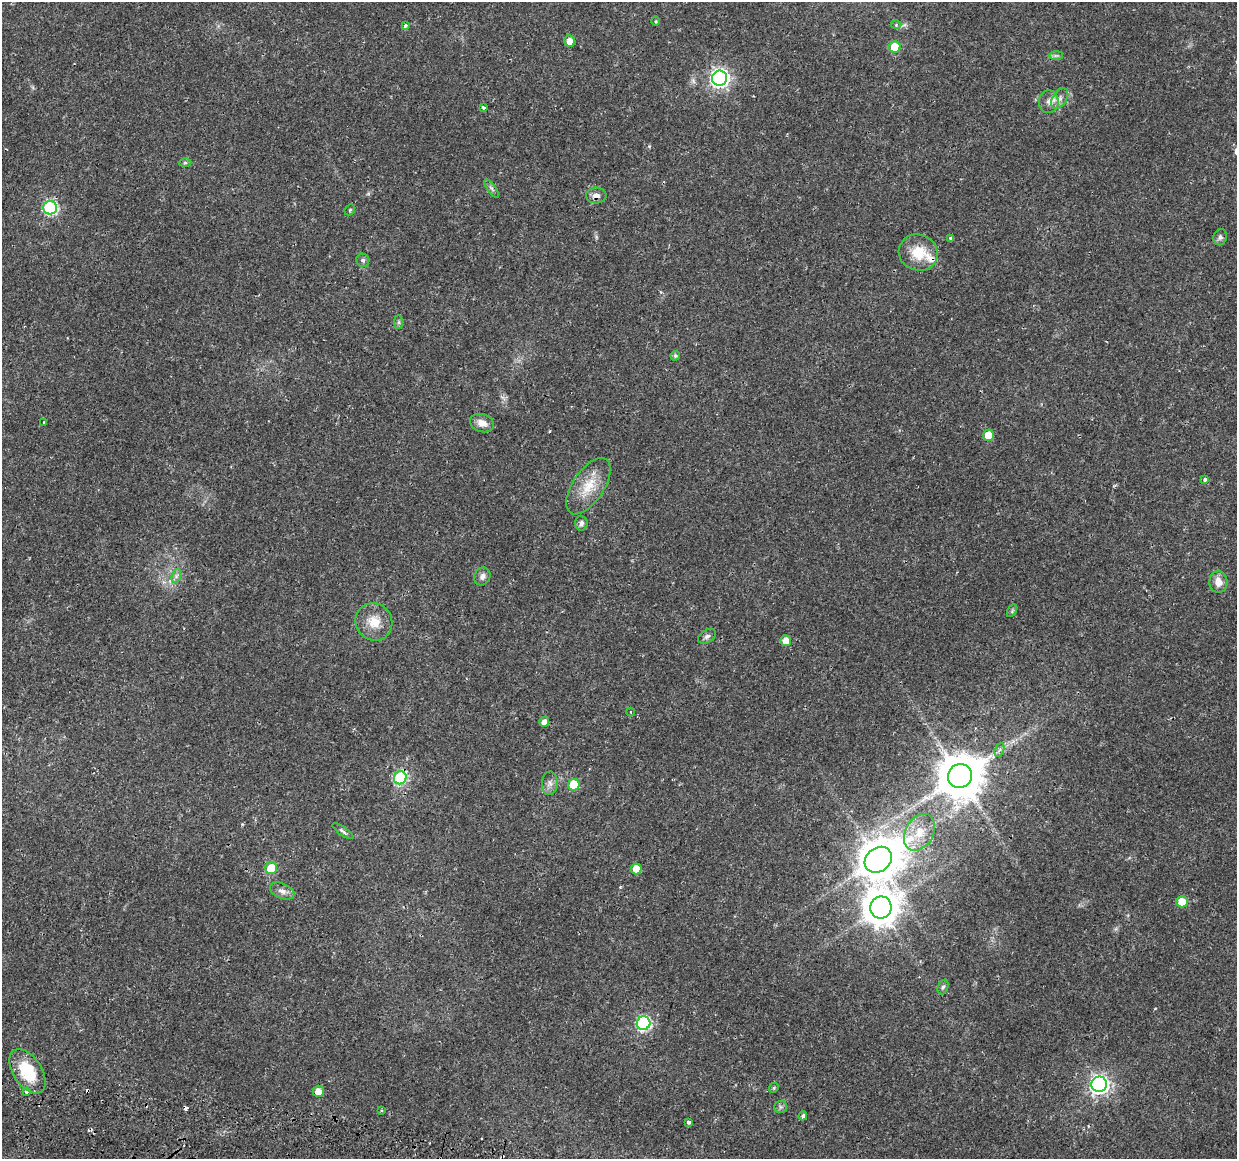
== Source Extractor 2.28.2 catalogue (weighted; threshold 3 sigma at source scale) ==
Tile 7 of 4 x 4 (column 3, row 2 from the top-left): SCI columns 2536-3770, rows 2600-3756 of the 5079 x 5259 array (HDU 1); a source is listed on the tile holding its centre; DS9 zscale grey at full resolution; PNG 1239 x 1161 px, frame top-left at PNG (2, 2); each listed source drawn as its Kron ellipse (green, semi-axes under 4 px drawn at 4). Shown black and unused: <1% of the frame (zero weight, under 2 of 3 exposures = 5% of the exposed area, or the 3 px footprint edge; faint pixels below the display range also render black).
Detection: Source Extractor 2.28.2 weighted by HDU 2 'WHT'; one run over the whole footprint, this tile lists its part. Background 0.0172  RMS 0.0026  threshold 0.0119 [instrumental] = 3 sigma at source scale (4.5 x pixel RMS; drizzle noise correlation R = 1.50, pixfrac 1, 0.0396/0.0396 arcsec/px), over >= 5 px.
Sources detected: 66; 5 cosmic-ray / hot-pixel residue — neither listed nor drawn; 1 inside a brighter listed object's ellipse — not listed separately; the other 60 listed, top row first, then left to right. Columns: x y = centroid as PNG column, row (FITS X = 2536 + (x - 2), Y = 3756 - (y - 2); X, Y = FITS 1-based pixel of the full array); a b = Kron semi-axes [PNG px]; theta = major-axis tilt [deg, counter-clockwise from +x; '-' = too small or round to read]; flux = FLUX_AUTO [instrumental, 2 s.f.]
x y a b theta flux
655 21 4 3 - 0.27
896 24 5 3 - 0.35
405 25 3 3 - 1.7
570 41 6 5 - 2.4
895 47 6 5 - 8.5
1056 56 7 4 0 0.49
719 78 7 7 - 110
1060 98 11 7 57 1.4
1049 102 11 10 - 1.7
483 107 3 3 - 0.81
185 163 6 4 -1 0.39
492 188 11 4 -54 0.64
596 195 10 8 -2 1.3
50 208 7 6 - 38
350 210 6 4 47 0.34
1220 237 8 6 76 0.71
951 238 3 3 - 1.6
918 253 20 18 -23 6.6
363 260 6 6 - 0.58
399 322 7 4 -90 0.45
675 356 5 4 - 0.5
43 423 4 2 - 0.3
482 423 12 9 -19 2.3
988 435 5 5 - 5.3
1205 480 4 3 - 1.3
588 486 32 15 56 6.9
581 523 7 6 - 0.99
176 576 7 4 71 0.67
482 576 9 8 - 1.2
1218 582 11 9 -85 2.5
1012 611 7 4 59 0.39
374 622 19 18 - 4.9
707 636 10 6 32 0.78
786 641 5 5 - 2.6
630 712 4 3 - 0.24
544 722 5 5 - 1.5
999 750 7 4 70 0.62
960 776 12 11 - 1100
400 778 6 6 - 36
550 783 12 8 87 1.3
574 785 6 6 - 8.6
343 831 12 4 -35 0.68
919 832 20 14 59 5.5
878 860 14 12 36 690
271 868 6 5 - 9.8
636 869 5 5 - 3.7
282 891 13 7 -23 1.5
1182 902 5 5 - 5
881 907 11 10 - 550
943 987 8 5 68 0.59
644 1023 7 6 - 41
27 1071 25 14 -56 10
1099 1084 8 7 - 110
774 1088 5 4 - 0.33
27 1091 3 3 - 3.6
318 1091 5 5 - 2.7
781 1107 6 6 - 0.58
381 1110 4 2 - 0.28
803 1116 4 4 - 0.81
689 1122 4 3 - 0.82
Overlapping masked pixels (flux is a lower limit): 2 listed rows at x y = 596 195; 400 778